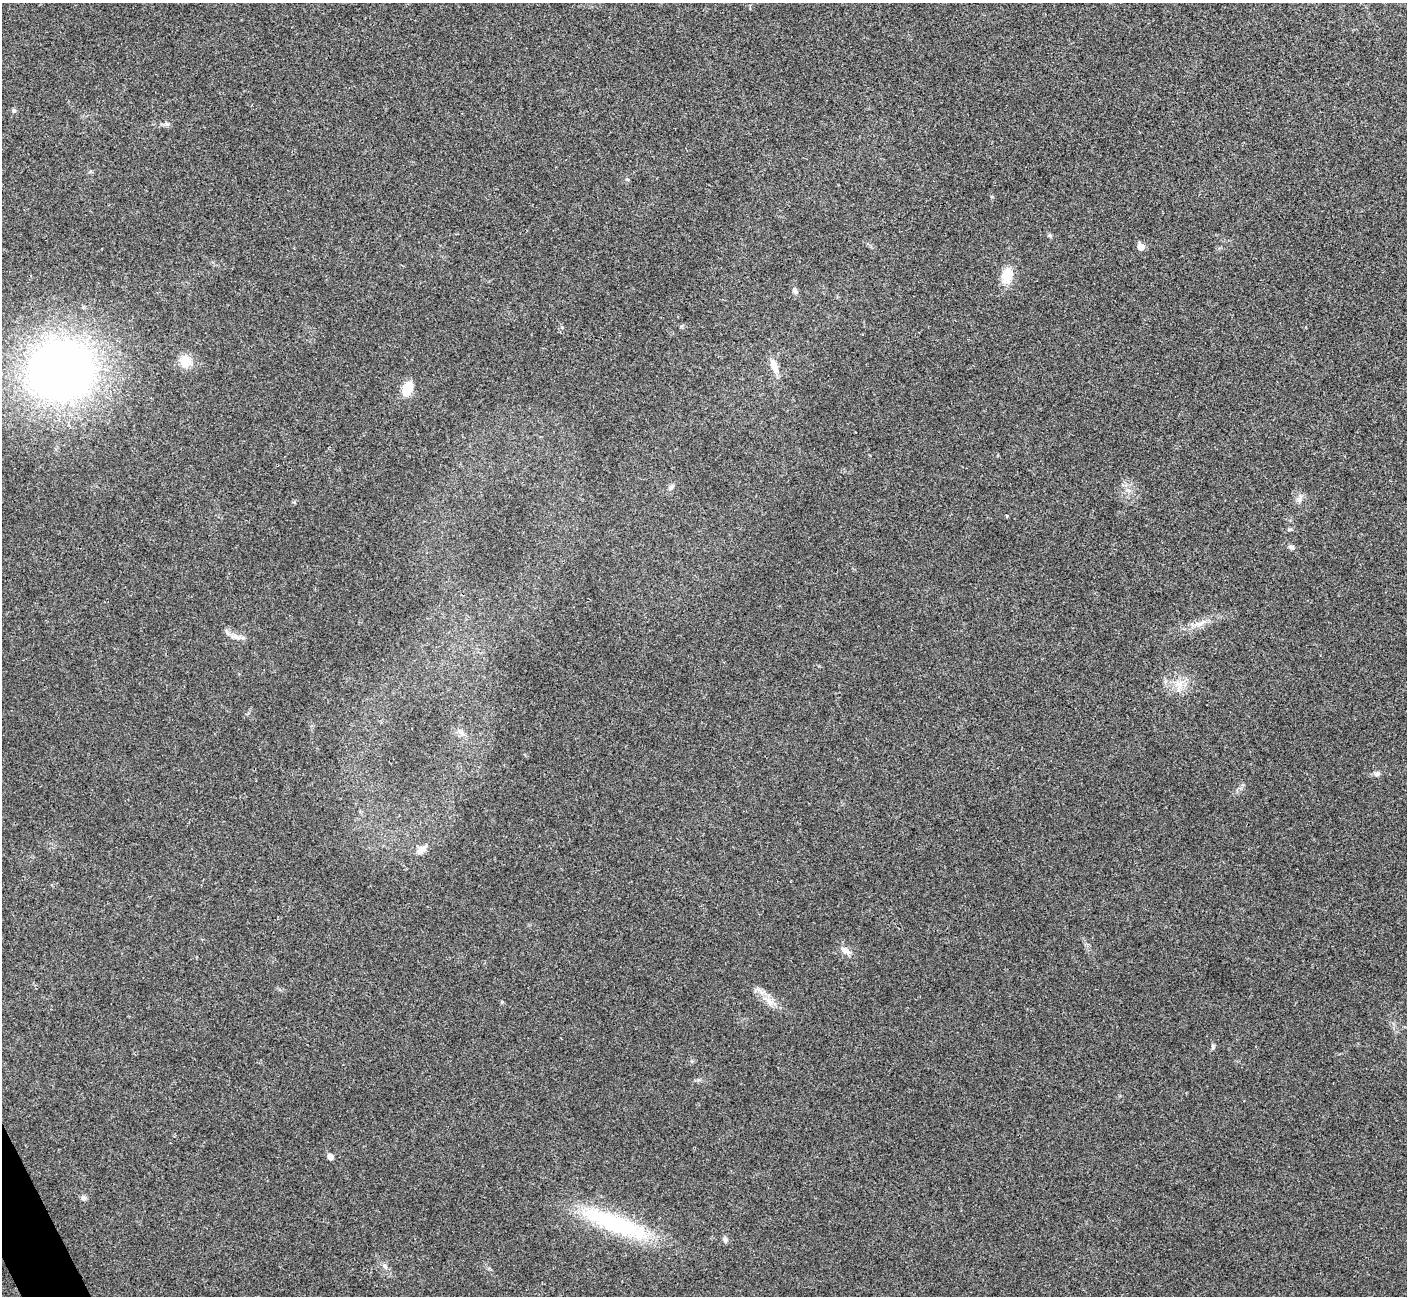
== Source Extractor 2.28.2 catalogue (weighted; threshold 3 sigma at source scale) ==
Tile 7 of 4 x 4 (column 3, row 2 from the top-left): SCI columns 2814-4218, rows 2744-4037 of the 5629 x 5618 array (HDU 1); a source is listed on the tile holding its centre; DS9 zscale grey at full resolution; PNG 1409 x 1298 px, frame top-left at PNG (2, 3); no overlay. Shown black and unused: <1% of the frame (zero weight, under 3 of 4 exposures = <1% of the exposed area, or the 3 px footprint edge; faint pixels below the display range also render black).
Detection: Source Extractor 2.28.2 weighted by HDU 2 'WHT'; one run over the whole footprint, this tile lists its part. Background 0.0224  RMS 0.004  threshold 0.018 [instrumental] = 3 sigma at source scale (4.5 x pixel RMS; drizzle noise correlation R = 1.50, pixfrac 1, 0.05/0.05 arcsec/px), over >= 5 px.
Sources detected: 29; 1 inside a brighter listed object's ellipse — not listed separately; the other 28 listed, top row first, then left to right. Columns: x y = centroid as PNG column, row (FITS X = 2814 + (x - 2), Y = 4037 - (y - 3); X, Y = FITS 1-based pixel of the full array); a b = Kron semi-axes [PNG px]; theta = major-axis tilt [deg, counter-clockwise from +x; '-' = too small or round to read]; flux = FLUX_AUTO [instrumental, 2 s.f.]
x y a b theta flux
14 110 6 5 - 0.72
1141 247 5 5 - 5
1007 275 18 12 79 7.7
795 290 9 6 -66 1.3
185 361 17 14 -69 5.4
774 365 21 9 -68 3.9
61 370 57 53 7 310
407 388 15 10 65 7.3
671 487 7 7 - 0.99
1128 490 8 5 -43 1.2
1299 499 12 7 74 1.8
1007 516 3 3 - 0.4
1291 547 6 5 - 1.1
1198 624 13 6 -7 2.2
236 637 17 6 -10 2.5
1180 684 12 9 -1 3.7
461 733 9 6 -30 1.5
1377 774 8 6 24 1.1
421 850 14 8 39 2.7
846 951 14 8 -39 2.5
502 1002 5 4 - 0.46
770 1002 12 9 -32 3
1213 1047 9 4 84 0.77
330 1157 5 5 - 2.6
83 1198 7 6 - 1.1
616 1224 92 20 -21 44
725 1239 8 5 -70 0.91
385 1266 8 6 -83 1.1
Unlisted compact peaks at least as high as the median listed source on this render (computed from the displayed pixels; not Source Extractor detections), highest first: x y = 1049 235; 167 124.